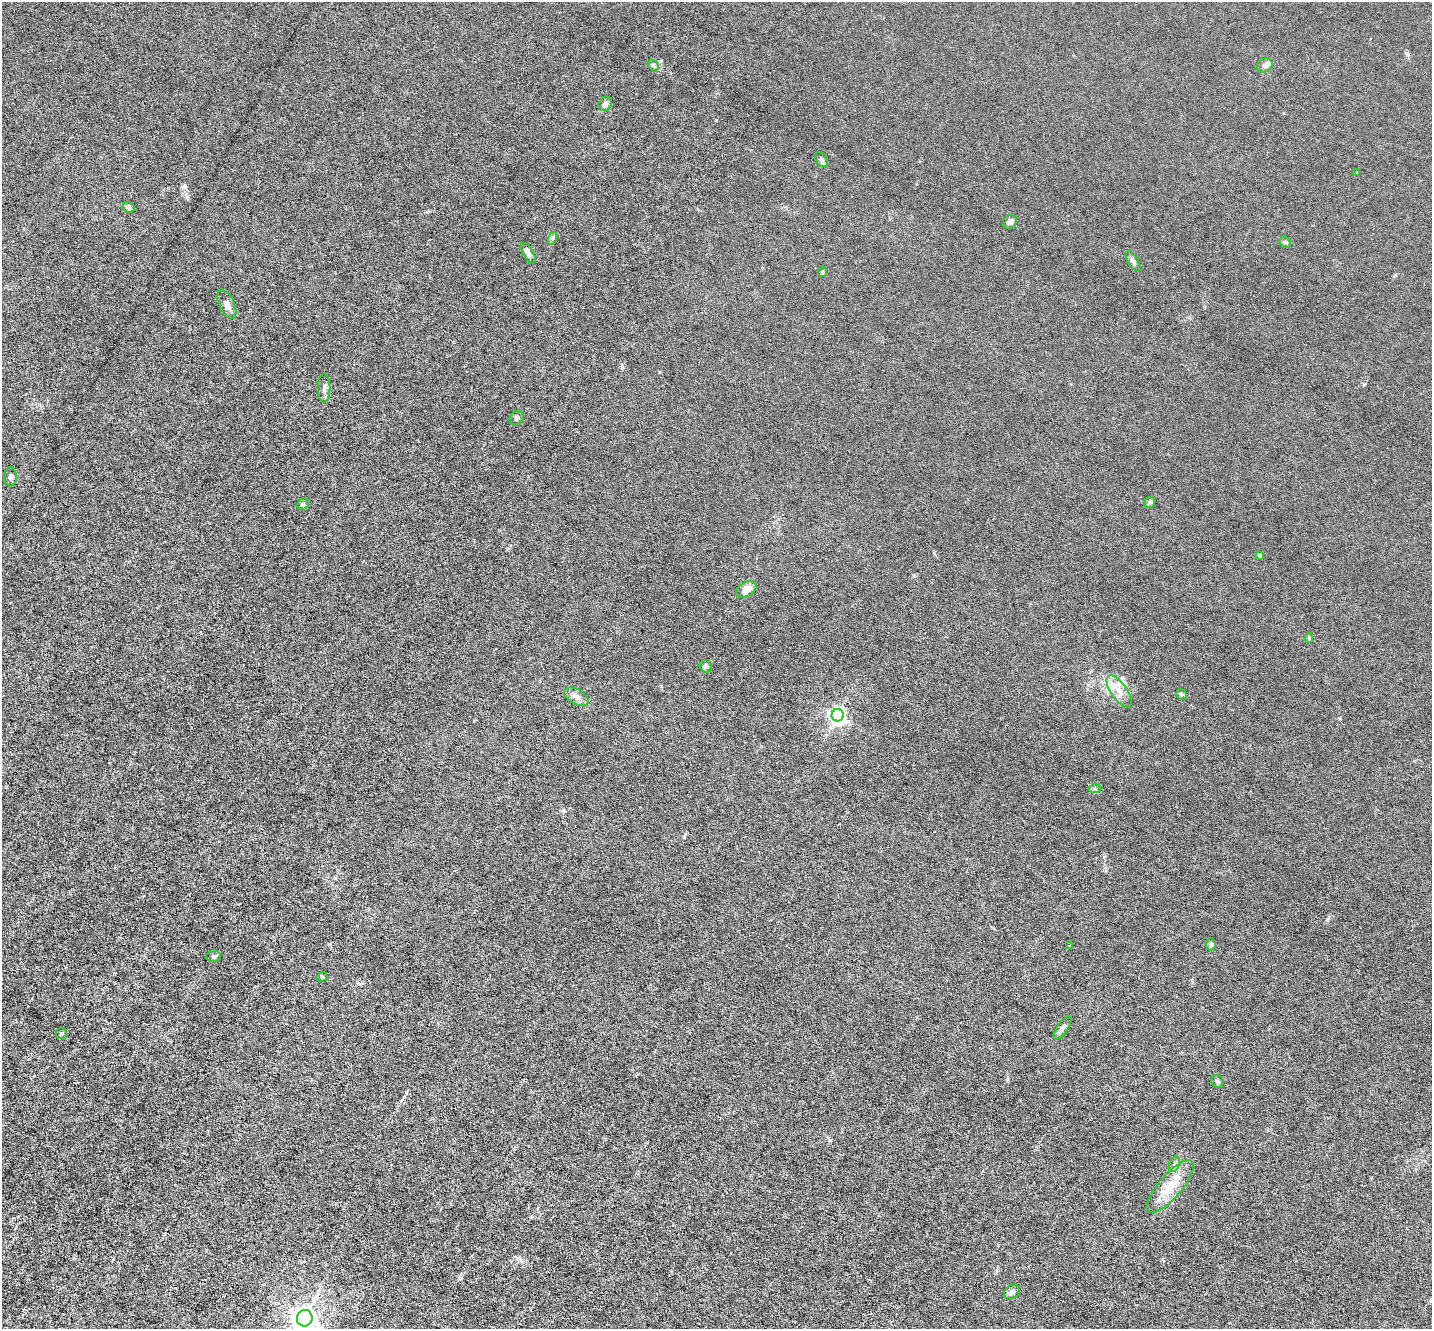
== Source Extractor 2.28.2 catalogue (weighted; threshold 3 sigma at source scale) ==
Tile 7 of 4 x 4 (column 3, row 2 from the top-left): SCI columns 2859-4288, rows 2934-4260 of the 5717 x 5729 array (HDU 1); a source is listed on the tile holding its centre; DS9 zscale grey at full resolution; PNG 1434 x 1331 px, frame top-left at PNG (2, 2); each listed source drawn as its Kron ellipse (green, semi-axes under 4 px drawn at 4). Nothing masked; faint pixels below the display range render black.
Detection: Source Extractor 2.28.2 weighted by HDU 2 'WHT'; one run over the whole footprint, this tile lists its part. Background 0.0113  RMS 0.0037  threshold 0.015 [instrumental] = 3 sigma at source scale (4.09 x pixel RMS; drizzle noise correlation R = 1.36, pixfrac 0.8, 0.05/0.05 arcsec/px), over >= 5 px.
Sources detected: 39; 1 inside a brighter listed object's ellipse — not listed separately; the other 38 listed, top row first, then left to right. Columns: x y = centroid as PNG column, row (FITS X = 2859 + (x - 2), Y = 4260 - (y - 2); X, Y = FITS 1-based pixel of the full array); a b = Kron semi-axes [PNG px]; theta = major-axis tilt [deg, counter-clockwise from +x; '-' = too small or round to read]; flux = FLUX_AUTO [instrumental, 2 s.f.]
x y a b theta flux
653 65 6 4 -43 0.55
1265 65 8 6 27 1.2
605 104 8 6 54 1.1
821 159 8 5 -59 1
1357 172 2 2 - 0.18
129 207 6 5 - 0.84
1010 222 8 6 41 1.2
553 238 6 4 70 0.57
1285 242 6 5 - 0.57
528 253 12 5 -60 1.6
1133 261 11 5 -59 0.98
823 272 5 4 - 0.41
227 304 15 7 -64 2.2
324 388 14 6 90 1.6
517 418 8 6 45 0.84
11 477 9 6 -90 1
1150 502 6 5 - 0.79
303 504 6 5 - 0.59
1260 555 4 4 - 1.1
746 589 11 7 32 3.6
1309 638 5 4 - 0.54
706 666 6 6 - 0.96
1119 691 19 8 -55 4
1181 694 5 5 - 0.6
576 697 13 7 -30 2.4
838 715 6 6 - 110
1095 789 6 4 0 0.56
1211 944 6 5 - 0.6
1069 946 3 3 - 0.43
213 956 7 5 0 0.68
322 977 5 4 - 0.63
1063 1028 13 5 54 1.5
62 1034 6 5 - 0.61
1217 1081 7 6 - 0.61
1174 1164 8 5 71 0.92
1170 1186 33 11 49 7.8
1012 1292 9 6 35 1.4
305 1318 8 7 - 370
Isophote crosses this tile's border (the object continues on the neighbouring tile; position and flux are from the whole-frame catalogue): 1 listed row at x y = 305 1318
Unlisted compact peaks at least as high as the median listed source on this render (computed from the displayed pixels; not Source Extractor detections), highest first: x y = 1364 384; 1407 54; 684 836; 1328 919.